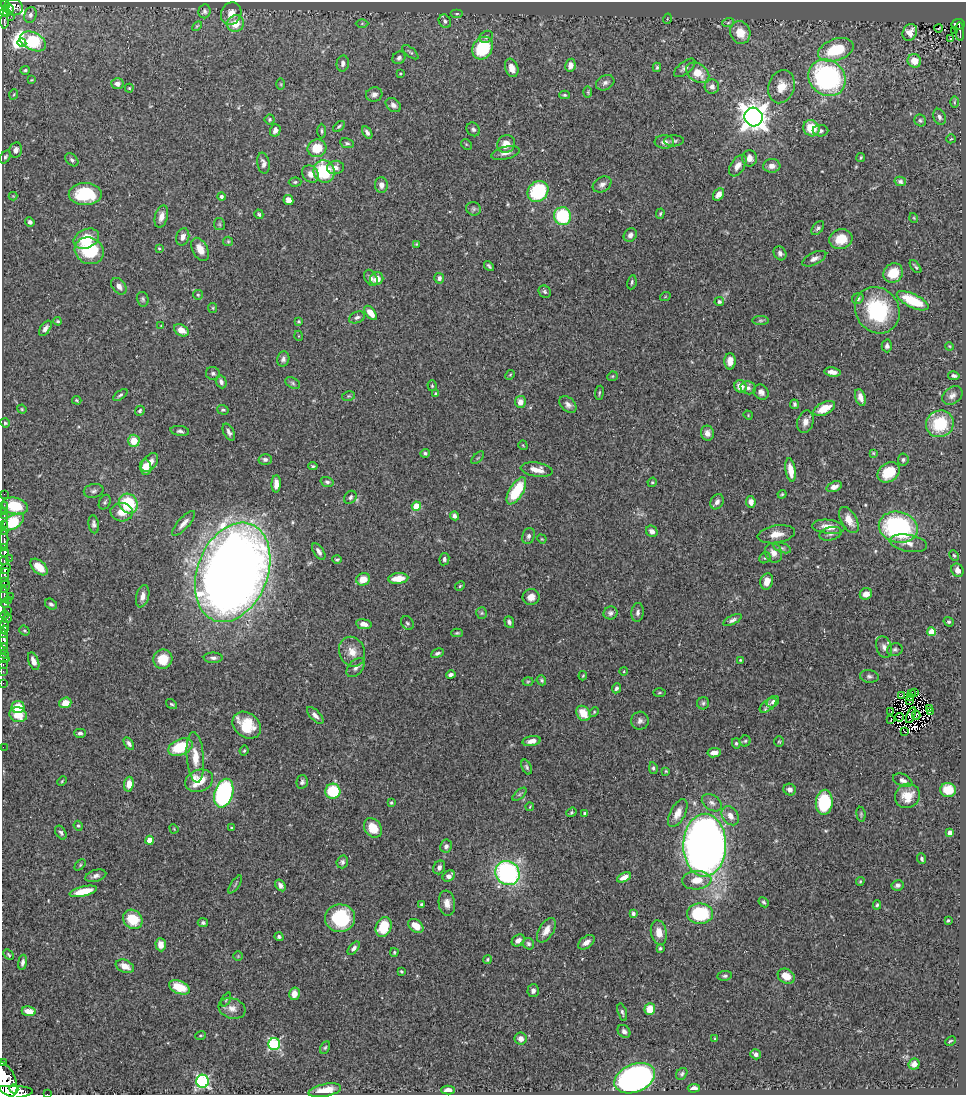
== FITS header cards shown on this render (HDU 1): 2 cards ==
NAXIS1  =                  964
NAXIS2  =                 1093

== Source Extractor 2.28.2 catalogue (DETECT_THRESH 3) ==
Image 964 x 1093 px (HDU 1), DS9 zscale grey, 1 PNG px = 1 image px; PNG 968 x 1097 px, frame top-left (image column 1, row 1093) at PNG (2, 2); each listed source drawn as its Kron ellipse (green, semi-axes under 4 px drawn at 4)
Background 0.434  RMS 0.02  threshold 0.0608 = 3 sigma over >= 5 px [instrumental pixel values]
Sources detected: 440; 6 with non-positive FLUX_AUTO (blend fragments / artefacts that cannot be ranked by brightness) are neither listed nor drawn; the other 434 listed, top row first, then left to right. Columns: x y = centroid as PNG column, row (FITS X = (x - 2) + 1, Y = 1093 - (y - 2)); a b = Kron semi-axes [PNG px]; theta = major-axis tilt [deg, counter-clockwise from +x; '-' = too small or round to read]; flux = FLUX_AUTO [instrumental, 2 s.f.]
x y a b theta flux
5 5 5 4 - 150
13 7 10 8 -4 220
9 9 4 3 - 110
5 11 4 3 - 59
204 11 7 6 - 3.8
7 14 4 3 - 36
231 14 11 10 - 13
457 14 6 3 0 1.6
30 15 8 6 69 4.2
11 16 2 2 - 15
667 19 5 3 - 1
445 21 7 6 - 3.2
4 22 7 3 -86 36
362 23 6 4 1 1.9
728 23 6 3 20 1.9
235 24 8 8 - 19
958 24 6 5 - 64
197 26 6 3 44 1.5
939 28 4 2 - 1.1
955 30 2 2 - 3.2
740 32 11 10 - 21
910 32 8 7 - 11
960 32 9 3 -87 49
486 37 7 5 34 3.8
951 38 3 3 - 3.3
33 41 14 8 -26 92
22 43 4 3 - 980
483 48 12 9 55 78
836 50 18 11 19 59
410 52 10 4 -39 2.6
399 58 7 6 - 4.2
914 61 7 6 - 17
343 63 8 6 77 4.9
570 65 6 5 - 10
657 67 5 3 - 2.2
512 68 9 6 -71 12
685 68 13 6 38 6.3
25 70 5 4 - 2
400 73 3 3 - 1.3
698 73 12 9 -35 24
827 78 19 17 -42 270
32 80 4 3 - 1.4
605 83 10 7 29 4.9
117 84 6 5 - 5.4
281 84 6 4 -89 1.3
712 87 7 7 - 6
781 87 17 13 74 23
129 88 4 4 - 1.5
588 92 5 3 - 1.5
14 94 5 3 - 1.3
374 94 8 7 - 5.6
564 95 5 4 - 2.2
954 102 6 4 89 1.9
393 105 8 6 -37 5.7
753 117 9 9 - 1700
939 117 8 6 -66 4.4
269 119 5 5 - 2.1
920 120 6 5 - 2.7
339 126 7 3 42 2.3
811 128 8 7 - 32
473 129 7 6 - 4
275 130 6 5 - 5.9
322 131 7 3 -90 2.1
821 131 8 6 0 4.1
367 132 7 4 -58 4.5
951 139 5 2 - 1.1
674 141 10 5 2 3.6
664 142 9 6 -2 6.6
347 143 7 5 -12 2.5
466 144 6 4 -45 1.7
506 144 9 8 - 16
317 148 9 8 - 31
16 150 8 6 79 6.4
505 153 14 6 13 7.6
5 157 7 4 57 2.9
861 157 4 3 - 1.7
750 158 8 7 - 8.8
72 160 7 5 -44 3.2
263 163 10 6 -80 5.4
738 166 12 7 57 12
772 166 8 7 - 8.3
335 167 8 7 - 7
324 171 11 10 - 77
310 174 9 7 -53 9
900 181 5 4 - 3.2
295 182 6 4 2 2
602 184 10 7 30 6.1
381 185 8 6 -88 7.2
538 191 11 9 49 110
85 194 16 11 0 72
718 194 7 5 52 11
13 196 4 4 - 1.3
221 197 4 4 - 3.1
288 200 5 5 - 9
473 209 7 6 - 3.6
259 214 5 4 - 2.3
660 214 5 4 - 2.1
562 216 9 8 - 80
161 217 11 6 75 8.7
914 218 5 3 - 1.2
30 222 5 4 - 4.5
219 224 6 5 - 2.3
818 228 8 5 52 3.1
630 235 7 6 - 5
183 237 9 6 74 7.4
86 239 13 9 24 35
841 239 12 10 16 28
228 241 5 4 - 1.7
416 244 3 2 - 1.1
159 248 4 4 - 1.3
200 249 12 7 -61 15
89 251 15 13 -25 84
780 253 7 6 - 4.8
814 259 13 6 26 5.9
489 266 5 3 - 2.4
915 267 7 2 -53 2.1
893 273 10 9 - 32
371 278 9 6 -61 5.2
439 278 5 5 - 4.3
377 279 7 6 - 14
632 282 7 4 80 2.6
119 286 9 6 -51 6.3
545 292 6 5 - 2.8
198 295 5 4 - 1.8
665 297 5 3 - 1.2
143 299 7 6 - 2.7
858 299 6 5 - 3
913 301 17 7 -26 50
719 302 5 4 - 3
213 308 5 4 - 1.5
877 310 24 21 -55 110
370 313 8 4 -50 16
357 317 8 5 24 3.7
760 320 8 4 0 2.4
58 321 4 3 - 1.7
299 321 4 3 - 1.8
161 325 3 2 - 0.81
45 328 9 5 55 5.3
181 330 8 5 -28 15
299 336 5 3 - 1.1
887 346 6 5 - 3.3
949 346 4 3 - 1.2
283 359 7 6 - 4.3
730 361 8 5 89 11
832 372 8 4 -9 7.7
213 373 7 6 - 3.2
510 375 5 4 - 1.5
612 376 5 4 - 1.5
954 376 6 4 -10 3.6
221 382 7 5 -66 4.5
293 383 8 5 -29 3.1
432 386 5 4 - 1.6
740 386 6 6 - 14
748 388 7 6 - 5.1
761 392 8 7 - 5.9
599 393 7 3 85 1.6
436 394 4 4 - 3.5
120 395 8 4 36 2.8
952 395 11 8 36 6.9
348 396 6 4 11 1.9
860 397 9 5 -72 9.1
77 400 5 4 - 1.6
520 402 6 5 - 11
568 404 10 6 -44 6.2
794 404 5 4 - 3
824 408 12 6 26 25
22 409 5 4 - 1.4
223 410 6 4 -18 2.3
140 411 5 4 - 2.8
748 415 5 3 - 1.3
805 422 11 8 75 8.6
5 423 5 4 - 2.3
940 424 14 13 - 61
180 431 9 5 -8 3.4
229 432 9 5 -61 4.8
707 433 7 6 - 8.3
134 441 6 6 - 24
523 445 5 3 - 1.2
425 453 4 4 - 3
873 453 4 4 - 1.2
478 458 8 3 45 1.5
265 459 6 5 - 4
903 460 6 5 - 2.9
150 463 11 6 52 12
313 466 5 3 - 2
145 467 7 6 - 13
537 470 16 7 -9 14
791 470 12 5 -80 17
889 472 12 9 37 37
327 482 6 5 - 3.2
652 482 5 4 - 1.6
276 484 9 4 88 9.6
834 487 8 5 21 7.3
94 491 10 7 13 4.5
516 491 15 6 58 63
4 494 2 2 - 3.4
782 494 4 4 - 1.5
350 497 7 5 50 3.7
105 502 8 5 63 2.6
717 502 8 6 59 5.3
751 502 6 4 -80 8.6
128 503 10 9 - 64
4 505 2 2 - 6
15 506 13 8 -12 48
416 506 4 4 - 39
4 511 2 2 - 4
122 512 11 9 -4 14
4 516 3 2 - 14
454 516 4 4 - 4.2
849 520 14 7 -60 14
13 522 12 6 32 64
184 523 16 5 47 8.4
4 524 3 2 - 44
94 524 9 5 -82 4.6
828 527 16 7 -6 15
898 527 20 15 -13 190
4 531 3 3 - 59
652 531 6 5 - 7.2
776 534 19 8 10 16
830 534 11 6 14 5.6
529 536 8 6 71 4.3
4 539 10 2 -90 86
542 539 5 4 - 1.2
908 543 19 8 -10 11
4 547 3 3 - 110
782 548 9 4 -19 2.9
319 551 9 5 -57 5.2
5 553 5 3 - 260
773 553 10 8 -65 9.8
954 555 5 3 - 1.7
10 558 2 2 - 6.3
765 558 6 5 - 2.3
337 559 4 3 - 2
444 559 6 5 - 3.2
4 561 4 3 - 96
39 567 10 6 -44 21
5 569 6 4 35 360
957 570 7 6 - 8.6
233 572 51 35 68 2400
4 575 7 3 72 200
398 578 10 5 5 21
363 579 7 6 - 20
4 581 4 2 - 87
767 581 8 6 74 15
4 586 6 5 - 190
460 586 5 4 - 1.8
866 594 6 5 - 11
4 595 8 3 -88 150
10 596 2 2 - 11
143 596 11 6 76 7.6
531 597 8 8 - 10
8 600 3 3 - 25
5 603 4 3 - 150
51 604 6 5 - 3.4
7 611 3 2 - 31
638 612 9 6 83 4.6
482 613 6 5 - 2.2
610 613 7 6 - 4
4 615 4 3 - 31
7 619 5 3 - 40
732 620 10 4 28 4.6
509 622 6 4 -71 3.5
949 622 5 4 - 2.5
407 623 7 5 -53 2.7
364 624 8 5 -8 8.5
5 627 8 4 -88 260
24 630 5 4 - 1.8
4 632 6 3 78 330
932 632 4 4 - 32
457 633 6 4 1 2
3 638 10 4 -79 260
884 647 11 7 -70 6.6
3 649 5 3 - 22
895 650 8 6 14 3.3
352 652 15 12 -68 17
437 653 7 4 22 3.1
4 655 5 3 - 13
3 658 7 2 -20 11
213 658 9 5 1 4.2
163 659 10 9 - 29
740 660 4 3 - 1.3
34 661 9 5 -68 7.6
3 665 3 2 - 12
356 668 11 7 47 5.5
3 671 2 2 - 4.8
624 671 4 3 - 1.1
451 675 5 4 - 4.3
583 676 5 3 - 1.5
869 676 9 6 -8 3.8
541 680 5 4 - 2.2
528 681 5 3 - 1.5
3 683 2 2 - 5.4
616 688 5 4 - 3.1
659 693 6 3 1 1.5
911 693 2 2 - 2.8
915 693 3 2 - 1.1
902 696 3 3 - 1.2
911 697 2 2 - 0.6
910 700 4 2 - 1.2
773 702 7 5 37 4
65 703 6 5 - 17
703 703 6 6 - 2.7
172 704 6 3 -36 2.2
768 705 10 5 38 4.7
18 707 6 6 - 27
929 708 3 2 - 2.6
594 712 5 4 - 1.6
891 712 3 2 - 1.2
930 712 2 2 - 0.88
583 713 8 6 -54 22
18 715 9 7 -23 25
315 715 10 5 -45 6.1
911 715 8 3 69 0.13
916 715 4 2 - 0.25
899 717 4 2 - 0.85
891 719 3 2 - 1.4
640 721 9 8 - 5.3
247 725 15 12 -39 45
905 732 4 2 - 0.66
80 733 5 4 - 3.6
532 741 9 5 10 8.8
745 741 5 5 - 2.3
779 742 5 4 - 1.6
736 743 5 4 - 2
129 744 7 4 -57 4.1
3 747 2 2 - 14
180 747 13 8 22 56
244 751 5 3 - 1.6
714 753 7 4 8 9.3
195 757 25 8 -85 22
527 767 8 4 -64 2.8
653 768 6 4 -81 2.4
666 771 4 3 - 1.3
903 780 10 6 -22 5.6
62 781 5 3 - 1.4
199 781 14 11 22 35
302 782 7 5 76 3.5
129 784 7 5 81 12
790 790 6 5 - 6.4
948 790 8 7 - 36
333 791 7 7 - 61
224 793 15 9 74 260
520 794 8 4 42 2.4
907 796 13 12 - 26
824 802 12 8 85 87
391 803 4 3 - 1.8
712 803 11 7 -34 6.6
530 807 4 3 - 1.2
571 812 5 4 - 2.3
585 813 3 3 - 2.1
678 813 15 7 62 13
861 814 7 4 -83 2.2
730 816 10 7 -53 11
78 826 5 4 - 1.7
232 828 3 3 - 1.9
373 828 10 8 -53 24
174 829 5 3 - 1.1
61 833 7 5 -57 3.4
950 833 4 4 - 6.6
149 840 4 4 - 22
705 845 31 21 89 1200
446 846 6 6 - 5
922 859 5 4 - 2.9
342 862 6 5 - 3.7
80 865 6 4 46 1.6
439 867 7 5 59 4.9
507 873 13 11 -41 240
96 876 11 5 16 5.5
449 876 6 5 - 5.6
624 877 7 4 26 9.3
697 880 15 9 5 20
860 881 4 3 - 1.7
235 884 10 2 55 2
280 885 6 4 -56 5.4
897 885 6 5 - 4.2
83 891 14 5 13 27
764 902 5 4 - 2.3
447 903 12 8 -82 11
422 905 3 3 - 2.7
877 905 5 4 - 2.1
633 913 4 3 - 3
700 914 13 10 0 86
340 918 15 14 - 89
133 919 10 9 - 38
948 920 3 3 - 1.8
203 923 5 4 - 2.7
416 926 8 6 -37 15
384 927 10 7 68 42
546 930 14 7 58 12
659 932 12 8 -79 12
279 937 4 4 - 2.6
518 940 7 5 35 7.2
586 942 9 5 37 8.3
528 944 6 5 - 3.5
161 945 6 5 - 11
354 948 8 4 50 4.5
660 948 3 3 - 2.2
394 952 4 3 - 1.6
9 955 6 2 -46 1.7
238 956 5 5 - 1.5
487 959 4 4 - 2
23 962 8 4 81 4.6
125 966 9 6 -23 12
401 972 3 3 - 1.6
725 976 7 4 7 2.7
786 976 9 7 -31 15
179 987 11 6 -21 31
533 991 6 5 - 4.6
294 994 6 5 - 10
226 999 7 3 64 1.6
232 1008 14 10 -18 10
650 1009 6 5 - 26
29 1011 7 5 -10 16
622 1012 9 4 -74 3.2
624 1031 7 5 -46 4.3
200 1035 5 3 - 1.3
521 1039 6 6 - 7.2
715 1039 4 3 - 1.3
950 1041 5 3 - 1.7
274 1044 6 6 - 150
325 1047 7 4 62 2
756 1054 5 5 - 5.1
2 1062 3 2 - 22
914 1064 6 5 - 9.1
682 1074 6 5 - 2.9
635 1078 21 14 23 640
5 1079 19 10 -63 2000
202 1081 6 6 - 220
694 1088 6 4 5 6.4
14 1089 4 4 - 400
325 1090 16 6 11 21
448 1090 7 4 1 7.9
8 1092 24 6 2 1600
47 1094 2 2 - 4.4
At the frame edge (FLAGS 8, measured only in part): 11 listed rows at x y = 3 649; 4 655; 3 658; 3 665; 3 671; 3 683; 3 747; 2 1062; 5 1079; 8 1092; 47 1094
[6 non-positive-flux detections neither listed nor drawn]